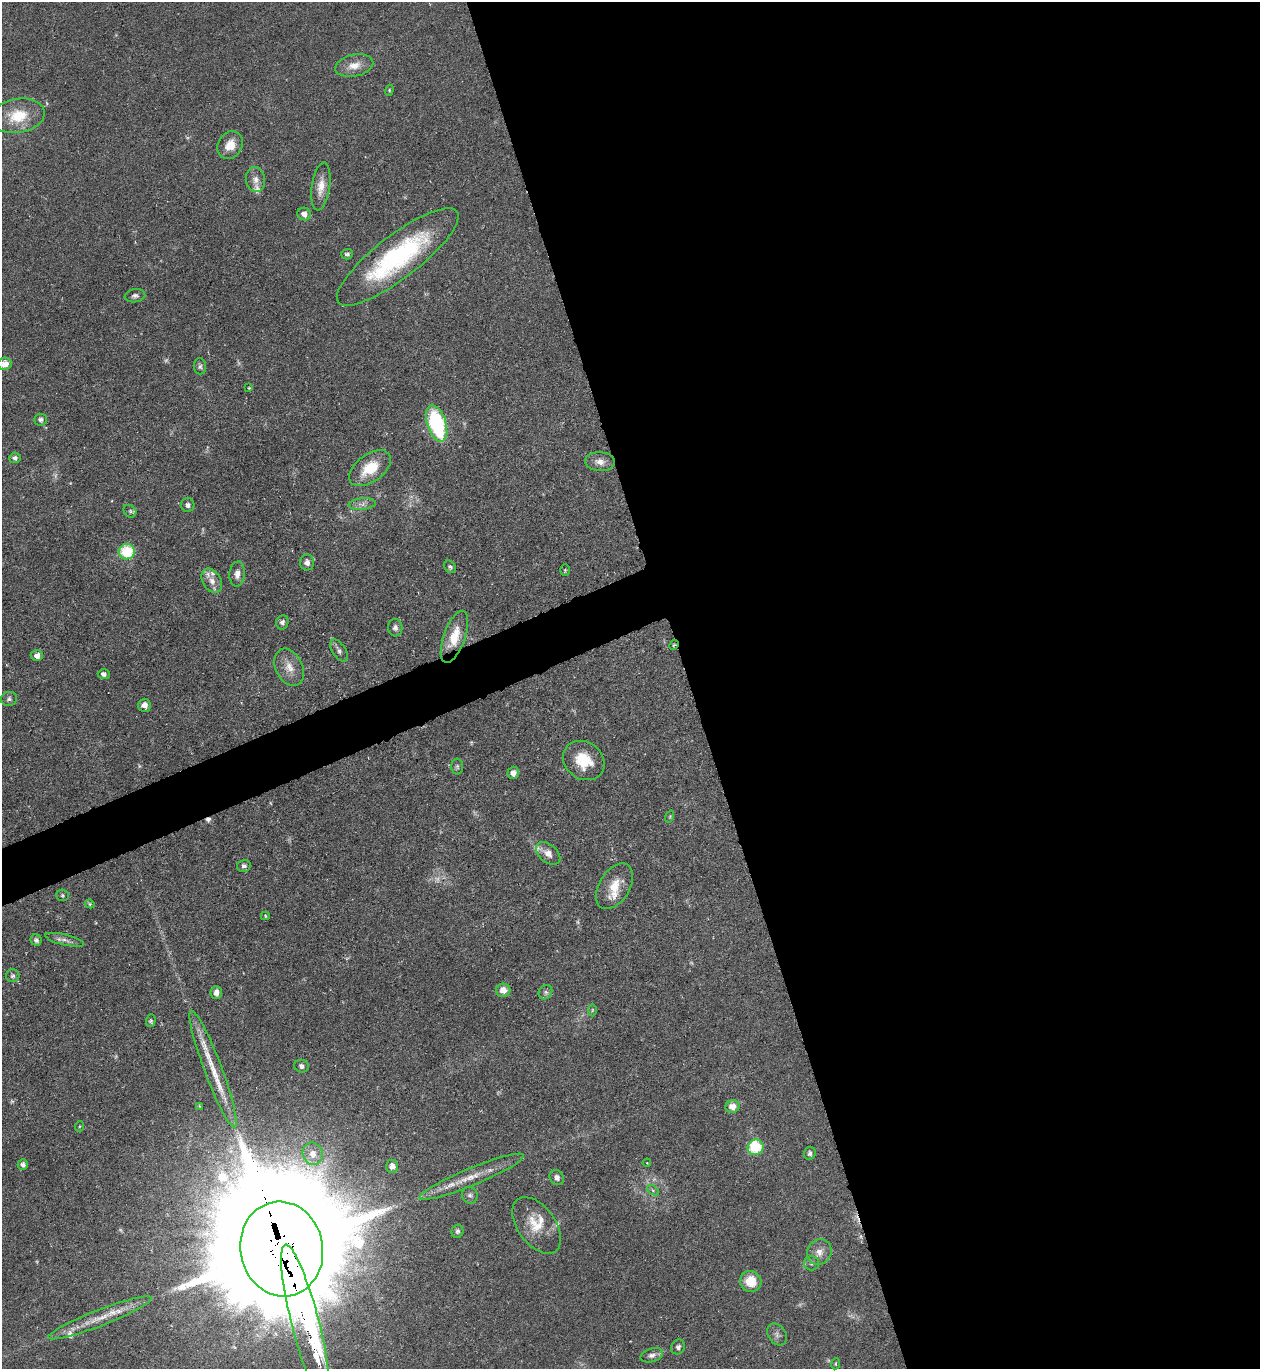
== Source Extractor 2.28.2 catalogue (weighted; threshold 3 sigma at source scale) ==
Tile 8 of 4 x 4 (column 4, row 2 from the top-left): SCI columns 3922-5179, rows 2737-4103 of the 5460 x 5473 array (HDU 1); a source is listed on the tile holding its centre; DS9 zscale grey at full resolution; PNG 1262 x 1371 px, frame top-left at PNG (2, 2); each listed source drawn as its Kron ellipse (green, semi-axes under 4 px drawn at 4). Shown black and unused: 48% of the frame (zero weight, under 4 of 8 exposures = <1% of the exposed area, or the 3 px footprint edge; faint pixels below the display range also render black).
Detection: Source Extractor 2.28.2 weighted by HDU 2 'WHT'; one run over the whole footprint, this tile lists its part. Background 0.0583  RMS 0.0049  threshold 0.02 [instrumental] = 3 sigma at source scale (4.09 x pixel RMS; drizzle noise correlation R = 1.36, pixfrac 0.8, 0.05/0.05 arcsec/px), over >= 5 px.
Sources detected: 105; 12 too faint to see at this stretch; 1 inside a brighter object's white glare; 1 cosmic-ray / hot-pixel residue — neither listed nor drawn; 9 inside a brighter listed object's ellipse — not listed separately; the other 82 listed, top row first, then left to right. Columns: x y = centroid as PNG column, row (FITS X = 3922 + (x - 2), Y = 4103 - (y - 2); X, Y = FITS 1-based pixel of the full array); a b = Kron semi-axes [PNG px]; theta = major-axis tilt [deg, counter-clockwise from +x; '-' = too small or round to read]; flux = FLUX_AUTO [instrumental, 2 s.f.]
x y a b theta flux
354 66 19 11 12 5.8
389 90 5 4 - 0.57
18 116 27 17 9 15
230 145 14 12 56 6.7
256 180 12 9 -79 3.2
321 186 24 9 82 6.2
304 214 7 6 - 2.8
347 254 6 5 - 1.2
398 257 75 21 38 70
135 296 10 6 9 1.7
5 364 7 6 - 5
200 366 8 6 -84 1.2
249 388 3 3 - 0.41
41 420 6 6 - 1.5
437 424 19 9 -72 53
15 458 5 5 - 1.3
600 462 15 9 -4 3.5
370 468 24 14 36 14
362 504 13 5 5 2.3
188 505 7 6 - 1.5
130 511 7 5 -45 1.2
127 552 8 7 - 21
307 562 8 7 - 2.6
450 567 7 5 -48 1.1
565 570 6 4 90 0.59
237 574 12 7 85 3.2
212 581 13 9 -58 3.9
282 622 7 6 - 1.6
395 628 9 7 -87 1.8
454 637 27 10 70 12
674 645 5 4 - 0.61
339 650 12 6 -58 1.8
37 655 6 5 - 2.8
289 667 20 13 -63 6.5
104 674 6 5 - 1.8
9 699 8 7 - 1.3
144 705 6 6 - 2.6
584 760 22 18 -37 13
457 766 8 6 90 1.2
513 773 6 5 - 2.7
670 817 6 4 71 0.5
548 853 14 9 -40 3.9
244 866 7 6 - 1.4
614 886 25 15 58 9.9
63 895 6 5 - 0.77
90 904 5 4 - 0.63
265 916 4 3 - 0.46
36 940 6 5 - 1.3
65 940 20 5 -14 2.6
13 976 7 6 - 1.2
503 990 7 6 - 4.5
545 992 8 6 53 1.2
216 993 6 6 - 2.6
592 1010 6 4 88 0.58
151 1021 6 5 - 0.81
302 1066 7 6 - 1.6
213 1069 62 9 -69 15
200 1106 4 4 - 0.55
733 1106 7 6 - 5
80 1126 5 3 - 0.42
755 1147 8 7 - 20
810 1153 6 6 - 1.3
313 1154 11 10 - 4.1
647 1163 4 3 - 0.37
23 1164 5 5 - 1.5
392 1166 7 6 - 2.7
472 1177 56 8 22 10
557 1177 8 7 - 1.9
653 1190 7 4 -38 0.73
470 1195 8 7 - 1.4
537 1225 32 18 -54 12
457 1231 7 6 - 1.3
282 1249 47 41 -79 19000
819 1252 13 12 - 4.3
811 1263 7 7 - 1.4
751 1281 11 10 - 9.5
100 1318 55 8 21 12
305 1323 81 14 -76 560
777 1334 12 8 -53 1.9
678 1347 8 6 54 1.4
652 1355 11 6 17 2
836 1364 5 3 - 0.46
Overlapping masked pixels (flux is a lower limit): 3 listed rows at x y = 674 645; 282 1249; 305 1323
Isophote crosses this tile's border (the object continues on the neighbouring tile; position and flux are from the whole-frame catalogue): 1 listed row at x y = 5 364